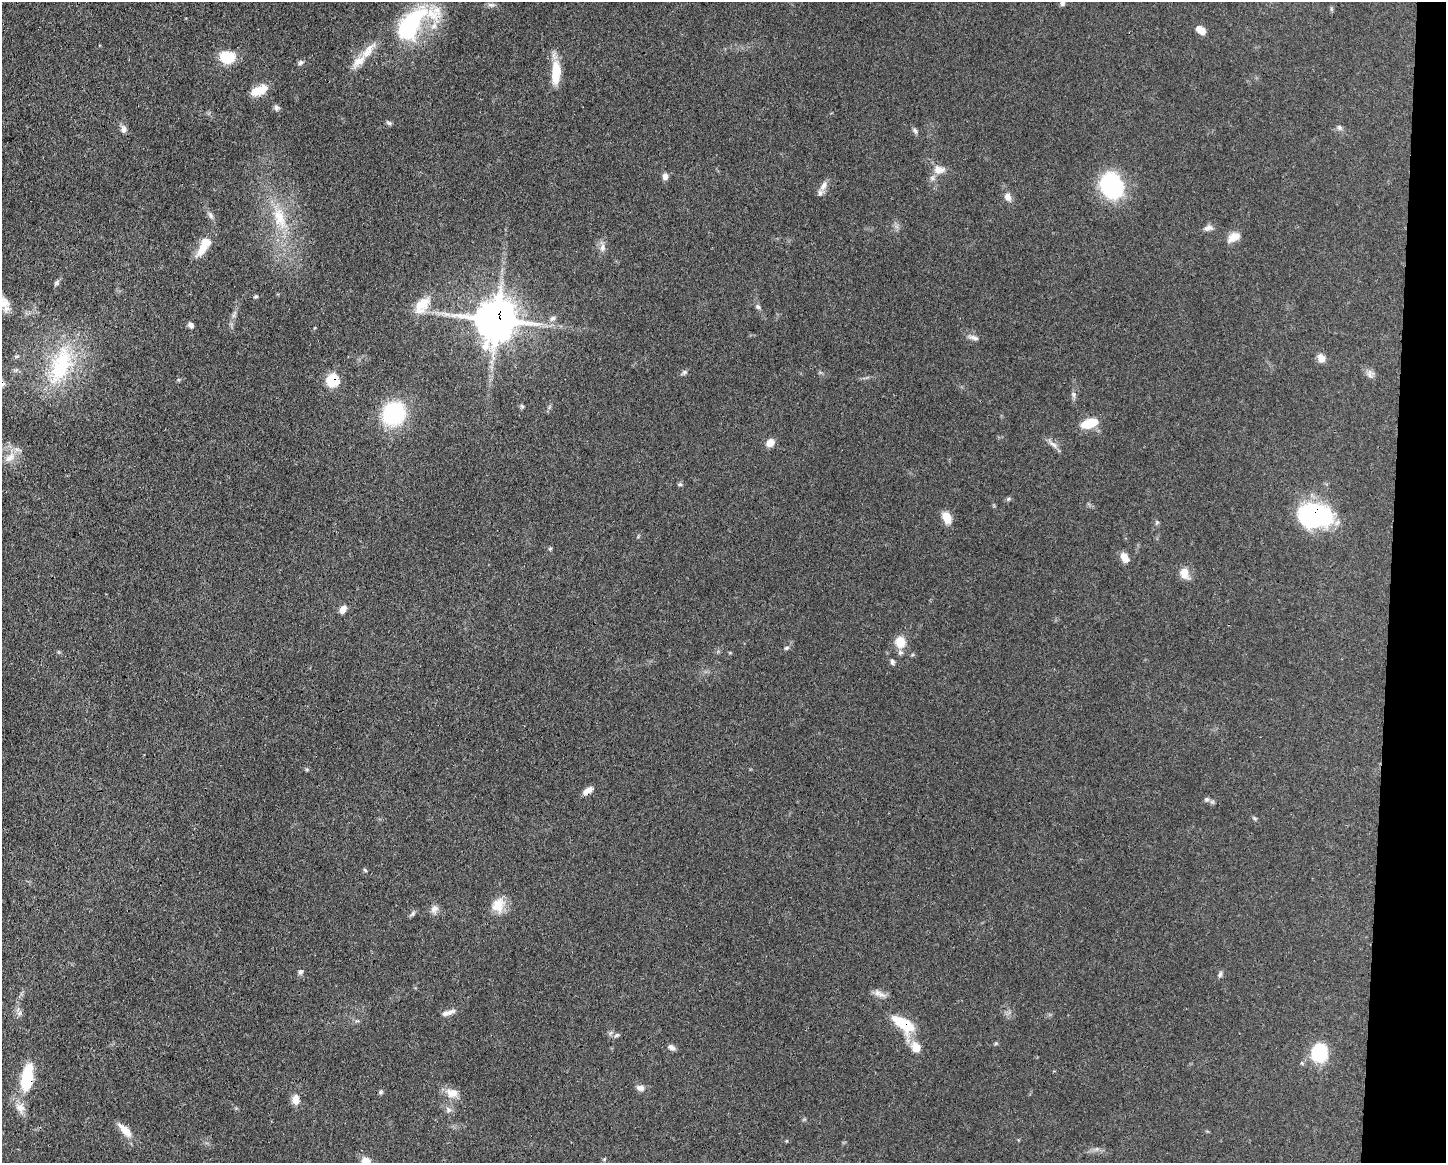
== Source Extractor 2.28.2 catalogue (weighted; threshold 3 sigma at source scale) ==
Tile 6 of 3 x 4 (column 3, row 2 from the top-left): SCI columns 3003-4446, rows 2326-3486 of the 4669 x 4656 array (HDU 1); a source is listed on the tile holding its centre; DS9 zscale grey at full resolution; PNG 1448 x 1165 px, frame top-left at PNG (2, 2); no overlay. Shown black and unused: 4% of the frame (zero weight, under 3 of 4 exposures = <1% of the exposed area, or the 3 px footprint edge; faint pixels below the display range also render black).
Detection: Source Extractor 2.28.2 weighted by HDU 2 'WHT'; one run over the whole footprint, this tile lists its part. Background 0.0609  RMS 0.0043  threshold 0.0192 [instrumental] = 3 sigma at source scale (4.5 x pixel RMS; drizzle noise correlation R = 1.50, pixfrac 1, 0.05/0.05 arcsec/px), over >= 5 px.
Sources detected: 88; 4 inside a brighter listed object's ellipse — not listed separately; the other 84 listed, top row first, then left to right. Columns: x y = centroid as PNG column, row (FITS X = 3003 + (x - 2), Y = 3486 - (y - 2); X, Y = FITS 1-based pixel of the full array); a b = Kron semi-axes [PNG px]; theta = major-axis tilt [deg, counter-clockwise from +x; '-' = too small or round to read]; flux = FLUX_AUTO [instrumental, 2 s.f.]
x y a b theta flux
1062 3 8 6 -89 1.2
491 5 10 5 -13 1.2
408 27 40 23 64 39
1200 30 10 7 -38 4.2
227 57 12 10 -4 16
358 61 29 12 47 7.1
300 63 8 6 45 1.1
556 72 28 10 87 11
259 90 19 10 21 7
276 108 8 6 -75 1.1
389 123 8 5 -18 0.83
1339 127 8 6 -46 1.2
124 129 10 7 -80 1.9
915 131 9 5 -57 1
939 170 16 10 2 3.8
665 177 7 6 - 2.1
823 186 15 8 57 2.8
1111 186 25 22 -60 39
1008 197 10 7 -66 2.7
211 216 10 6 -61 1.3
279 218 34 15 -73 16
1208 228 13 7 13 1.9
1234 237 17 10 29 4.2
204 246 27 10 58 8.2
602 248 11 7 88 2.1
56 283 7 5 62 0.89
256 296 5 4 - 0.61
3 302 26 10 -56 5.6
422 305 25 15 50 7.9
758 307 7 6 - 0.98
553 318 9 5 29 1.3
496 319 12 12 - 1400
191 325 7 6 - 1.5
973 338 16 6 -18 1.9
1321 358 10 8 -66 3
61 365 58 28 71 36
684 372 7 5 45 0.88
1370 374 11 8 85 1.8
333 380 7 6 - 28
1074 394 8 6 -89 1.2
522 406 7 4 -45 0.64
393 413 21 19 56 39
1089 423 18 9 19 10
770 443 9 8 - 3.4
1053 444 16 6 -36 2.2
10 457 16 9 40 4.5
680 484 7 5 -7 0.65
1008 499 6 5 - 0.67
1314 515 28 20 -7 69
947 518 12 8 -65 5.8
1157 522 6 4 45 0.6
550 549 5 5 - 0.54
1125 558 11 7 -60 4.1
1184 573 14 10 -81 4.4
343 609 8 6 60 3.1
900 642 15 12 -75 6.4
786 648 7 5 16 0.81
892 662 8 6 -83 0.96
587 791 12 6 33 3
1206 799 8 7 - 1.2
1255 818 5 5 - 0.58
365 870 6 3 -45 0.54
498 905 20 16 70 6.9
434 909 12 10 64 2.3
412 914 8 4 45 0.95
300 972 7 6 - 1.1
1220 974 9 5 67 1
879 993 18 7 -25 2.5
19 1013 7 6 - 1.3
448 1013 20 6 18 2.5
903 1024 28 12 -35 15
616 1035 9 5 27 0.98
671 1047 9 6 -33 1.5
916 1047 15 12 -60 4.9
1319 1053 22 18 -88 16
27 1078 28 12 82 21
640 1088 10 7 -9 2.1
381 1092 6 5 - 0.69
452 1093 17 12 -9 4.5
296 1099 12 8 89 3.7
20 1107 14 12 -30 3.8
448 1110 8 7 - 1.6
125 1130 22 8 -47 5.3
366 1161 10 8 -25 3.9
Overlapping masked pixels (flux is a lower limit): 6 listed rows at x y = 496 319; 333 380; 1314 515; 587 791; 903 1024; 27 1078
Isophote crosses this tile's border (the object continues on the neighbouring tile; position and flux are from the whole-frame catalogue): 3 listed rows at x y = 1062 3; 3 302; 366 1161